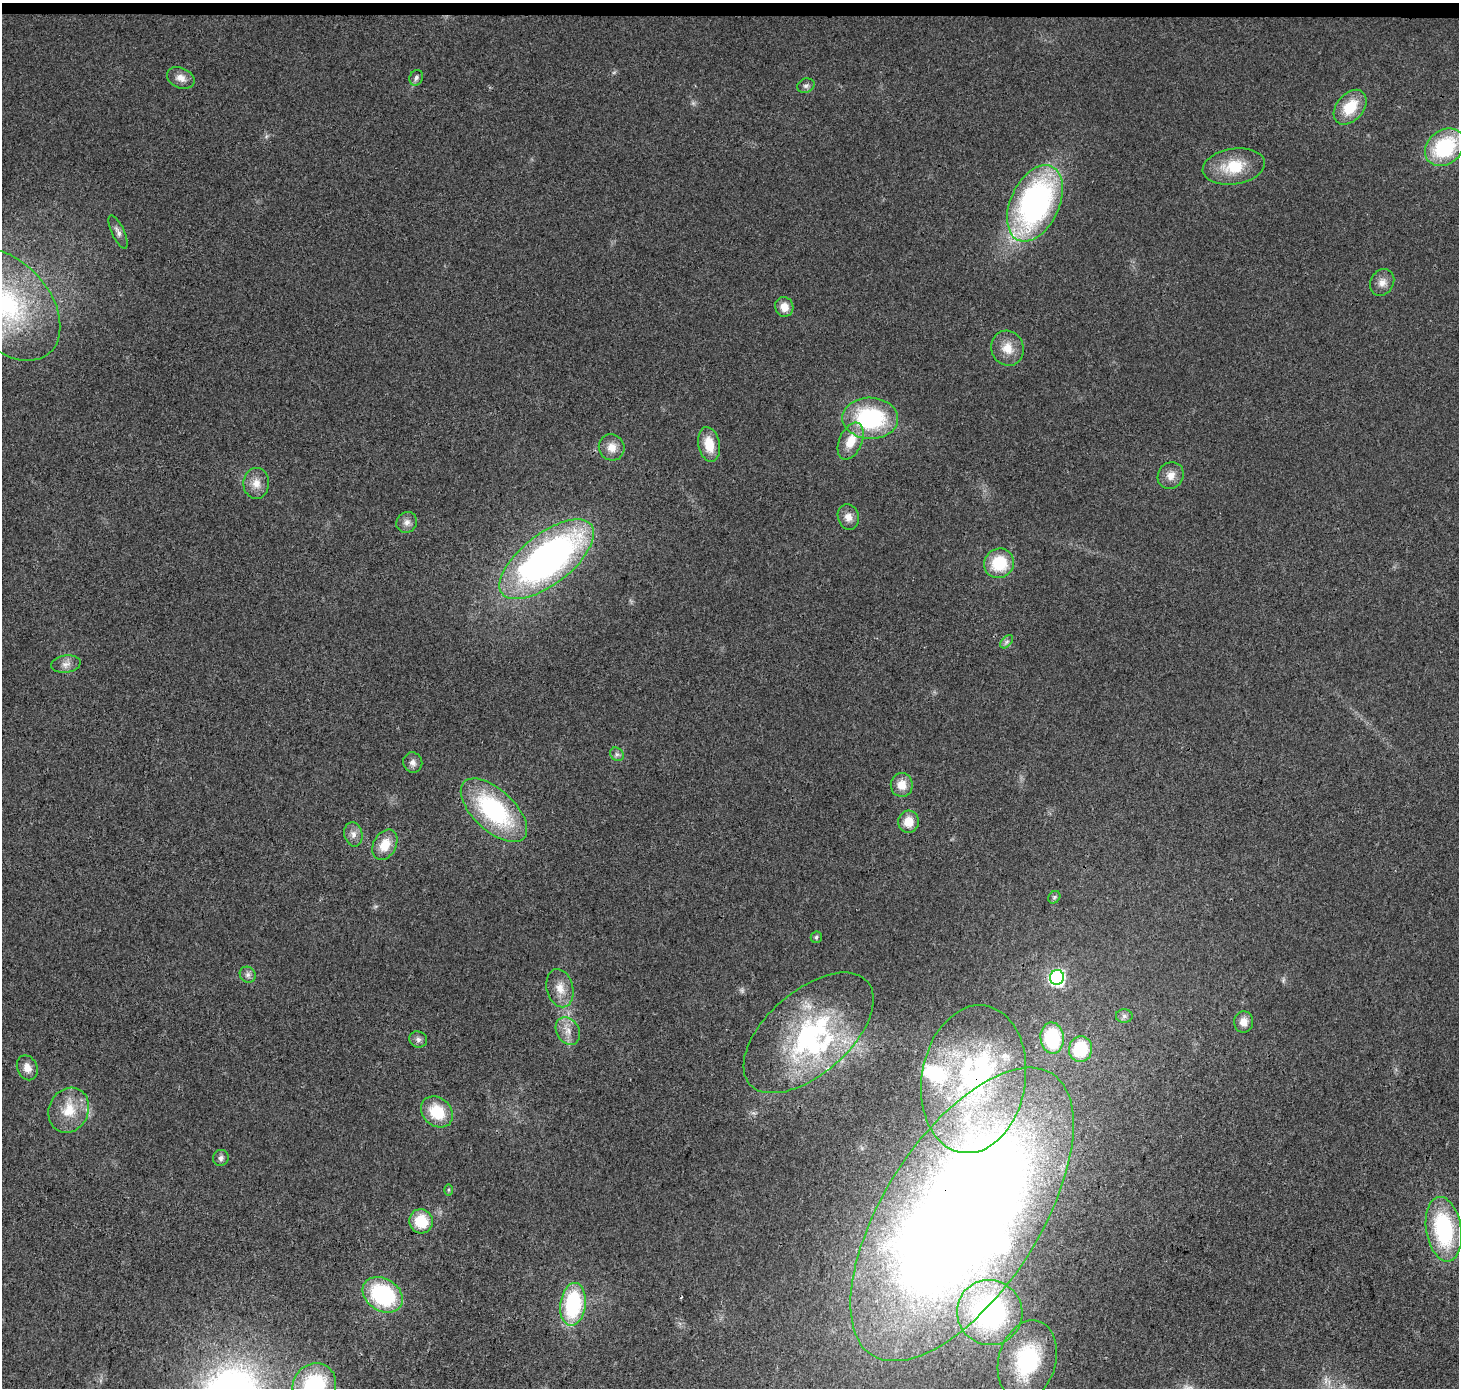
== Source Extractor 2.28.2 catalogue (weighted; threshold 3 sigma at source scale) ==
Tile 2 of 3 x 3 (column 2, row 1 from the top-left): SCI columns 1466-2922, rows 3011-4396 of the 4379 x 4623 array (HDU 1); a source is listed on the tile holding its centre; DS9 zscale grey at full resolution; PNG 1461 x 1390 px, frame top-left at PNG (2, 3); each listed source drawn as its Kron ellipse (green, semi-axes under 4 px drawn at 4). Shown black and unused: <1% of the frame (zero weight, under 3 of 4 exposures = <1% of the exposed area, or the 3 px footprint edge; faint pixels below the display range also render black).
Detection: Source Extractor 2.28.2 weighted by HDU 2 'WHT'; one run over the whole footprint, this tile lists its part. Background 0.0188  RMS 0.0038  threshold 0.017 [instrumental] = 3 sigma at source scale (4.5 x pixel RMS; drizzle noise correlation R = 1.50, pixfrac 1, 0.0396/0.0396 arcsec/px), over >= 5 px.
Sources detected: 69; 6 inside a brighter object's white glare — neither listed nor drawn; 6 inside a brighter listed object's ellipse — not listed separately; the other 57 listed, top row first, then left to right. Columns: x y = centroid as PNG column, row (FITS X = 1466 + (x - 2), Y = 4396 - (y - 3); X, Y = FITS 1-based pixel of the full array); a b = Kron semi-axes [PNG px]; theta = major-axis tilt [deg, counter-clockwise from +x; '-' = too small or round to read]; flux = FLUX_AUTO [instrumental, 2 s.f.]
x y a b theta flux
181 78 14 10 -24 3.2
416 78 8 6 65 1.2
806 86 9 7 20 1.2
1350 107 20 13 50 12
1445 147 21 17 38 32
1234 166 31 18 9 14
1035 203 40 24 65 110
118 232 18 6 -65 1.9
1382 282 14 11 60 3.2
7 304 65 42 -48 62
784 307 10 9 - 4.2
1007 348 18 16 -68 6.2
870 418 28 20 -2 42
851 441 19 11 66 7.9
709 444 17 10 -79 8.4
612 447 13 12 - 4.2
1171 475 14 12 55 3.8
256 483 15 13 88 4.4
848 517 13 10 -74 3.1
407 522 11 9 45 2.2
547 559 56 25 38 170
999 563 15 14 - 16
1007 642 8 5 45 1
66 664 15 8 7 2.6
617 754 7 6 - 1
413 763 10 9 - 1.9
902 785 12 11 - 5.1
494 810 41 20 -43 49
908 822 11 10 - 6.1
353 834 12 9 -77 2.3
385 845 16 11 62 7.2
1054 897 7 5 46 0.76
816 937 6 5 - 0.78
248 975 8 7 - 1.4
1057 977 7 7 - 82
560 988 19 13 -76 5.5
1124 1016 8 7 - 1.3
1244 1022 10 9 - 3.3
568 1031 14 11 -59 4.1
809 1033 78 41 41 63
1052 1038 15 11 -86 25
418 1039 9 8 - 1.4
1080 1049 13 11 76 20
27 1068 13 10 -67 3.3
974 1079 74 52 81 90
69 1110 23 19 64 11
437 1112 17 14 -40 14
221 1158 8 7 - 1.3
448 1190 6 4 -90 0.54
962 1214 167 78 57 930
421 1221 12 11 - 11
1444 1229 33 17 -81 42
383 1295 21 16 -32 39
573 1304 21 12 83 35
990 1312 33 32 - 80
1027 1360 41 28 75 36
314 1386 23 21 51 36
Overlapping masked pixels (flux is a lower limit): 3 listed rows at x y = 809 1033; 974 1079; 962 1214
Isophote crosses this tile's border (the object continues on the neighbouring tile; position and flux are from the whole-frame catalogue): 3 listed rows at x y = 7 304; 962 1214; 314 1386